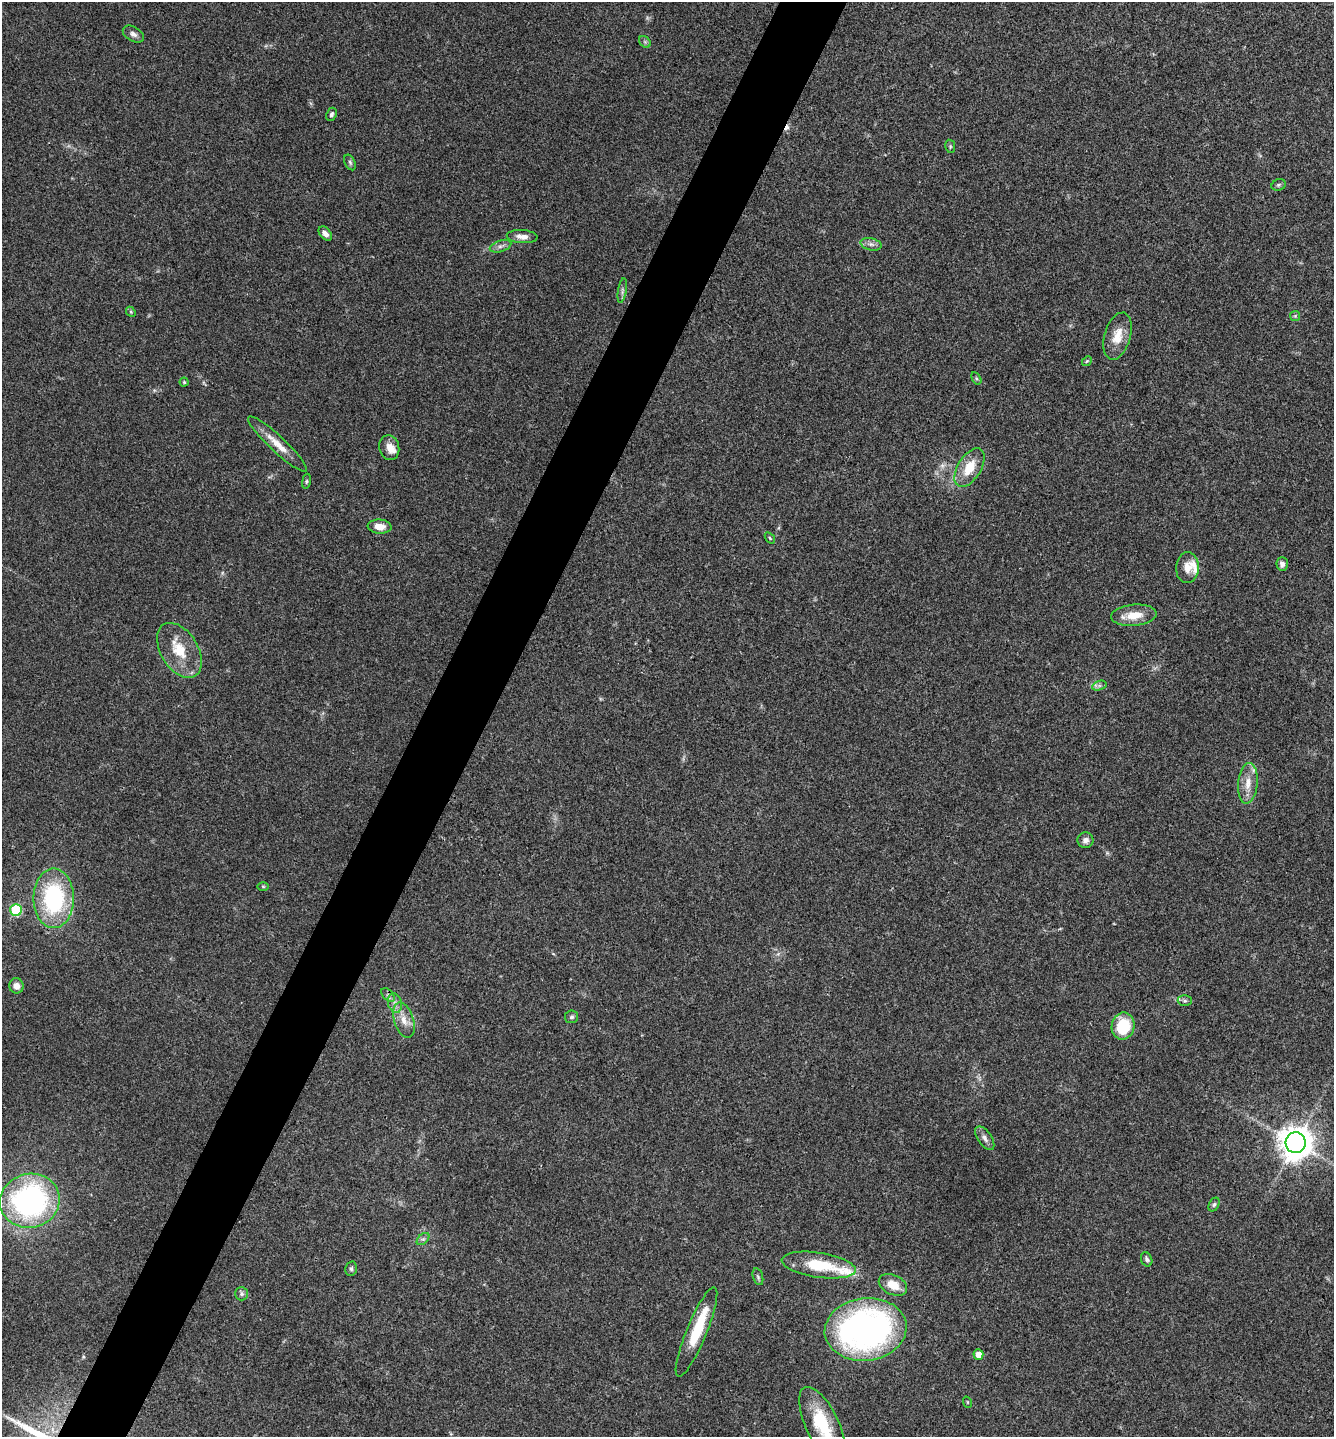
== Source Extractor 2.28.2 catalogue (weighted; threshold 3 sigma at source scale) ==
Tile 7 of 4 x 4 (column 3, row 2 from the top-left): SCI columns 2812-4143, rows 2878-4312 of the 5761 x 5752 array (HDU 1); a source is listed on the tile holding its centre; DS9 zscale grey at full resolution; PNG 1336 x 1439 px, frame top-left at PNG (2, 2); each listed source drawn as its Kron ellipse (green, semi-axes under 4 px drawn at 4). Shown black and unused: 5% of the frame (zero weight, under 3 of 4 exposures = <1% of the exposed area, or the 3 px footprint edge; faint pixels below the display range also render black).
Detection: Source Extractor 2.28.2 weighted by HDU 2 'WHT'; one run over the whole footprint, this tile lists its part. Background 0.0754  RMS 0.0059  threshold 0.0265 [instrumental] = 3 sigma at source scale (4.5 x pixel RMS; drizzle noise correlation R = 1.50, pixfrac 1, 0.05/0.05 arcsec/px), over >= 5 px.
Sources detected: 62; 1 inside a brighter object's white glare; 1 cosmic-ray / hot-pixel residue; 1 long thin detection or spike segment (spike, bleed or trail) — neither listed nor drawn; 3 inside a brighter listed object's ellipse — not listed separately; the other 56 listed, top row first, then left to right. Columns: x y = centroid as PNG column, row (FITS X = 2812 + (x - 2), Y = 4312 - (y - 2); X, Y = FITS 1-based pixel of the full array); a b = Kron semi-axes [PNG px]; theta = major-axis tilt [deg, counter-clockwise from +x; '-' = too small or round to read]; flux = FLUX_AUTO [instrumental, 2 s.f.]
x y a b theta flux
133 34 11 7 -30 2.4
645 42 6 5 - 1.2
331 114 7 5 65 1.4
950 146 7 5 -80 0.87
350 162 8 5 -63 1.2
1279 185 7 5 21 1
325 234 8 5 -49 2.7
522 237 15 6 -4 3.9
871 244 11 6 -13 2.3
500 246 11 5 19 2.3
622 291 12 3 81 1.7
131 312 5 4 - 0.77
1295 316 5 5 - 0.83
1117 336 24 13 74 10
1087 361 5 4 - 0.69
976 378 6 4 -59 0.79
184 382 4 4 - 0.67
277 444 40 8 -43 9.2
389 448 12 10 -76 5.1
969 468 21 11 58 14
306 481 8 4 81 0.96
380 527 12 7 -4 5.6
770 538 6 3 -54 0.62
1282 564 7 5 -88 2.4
1187 568 15 11 86 5.7
1134 615 23 10 5 11
179 650 30 18 -58 17
1099 686 7 4 19 1.5
1248 783 20 9 84 7.5
1085 840 8 8 - 2.7
263 886 6 4 -1 0.74
54 898 30 20 -90 68
16 910 6 5 - 45
16 986 7 7 - 3.8
388 995 8 5 -46 1.6
1185 1001 7 5 1 1.3
395 1003 10 7 -76 2.8
572 1017 6 6 - 1.3
404 1020 18 9 -72 6.8
1123 1026 13 11 79 23
985 1138 13 6 -56 2.7
1296 1143 10 10 - 1000
30 1201 30 27 14 140
1214 1205 7 5 62 1.2
423 1239 7 4 44 1.4
1147 1259 7 5 -67 1.3
819 1265 37 12 -8 26
351 1269 7 5 77 1.3
758 1277 8 5 -74 1.2
893 1285 15 9 -26 8.6
242 1294 7 6 - 1.6
866 1329 41 31 7 210
696 1332 48 10 68 24
978 1354 5 5 - 6
967 1402 5 3 - 0.48
822 1424 41 16 -65 28
Isophote crosses this tile's border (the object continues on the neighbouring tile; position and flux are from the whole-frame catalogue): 1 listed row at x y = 822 1424